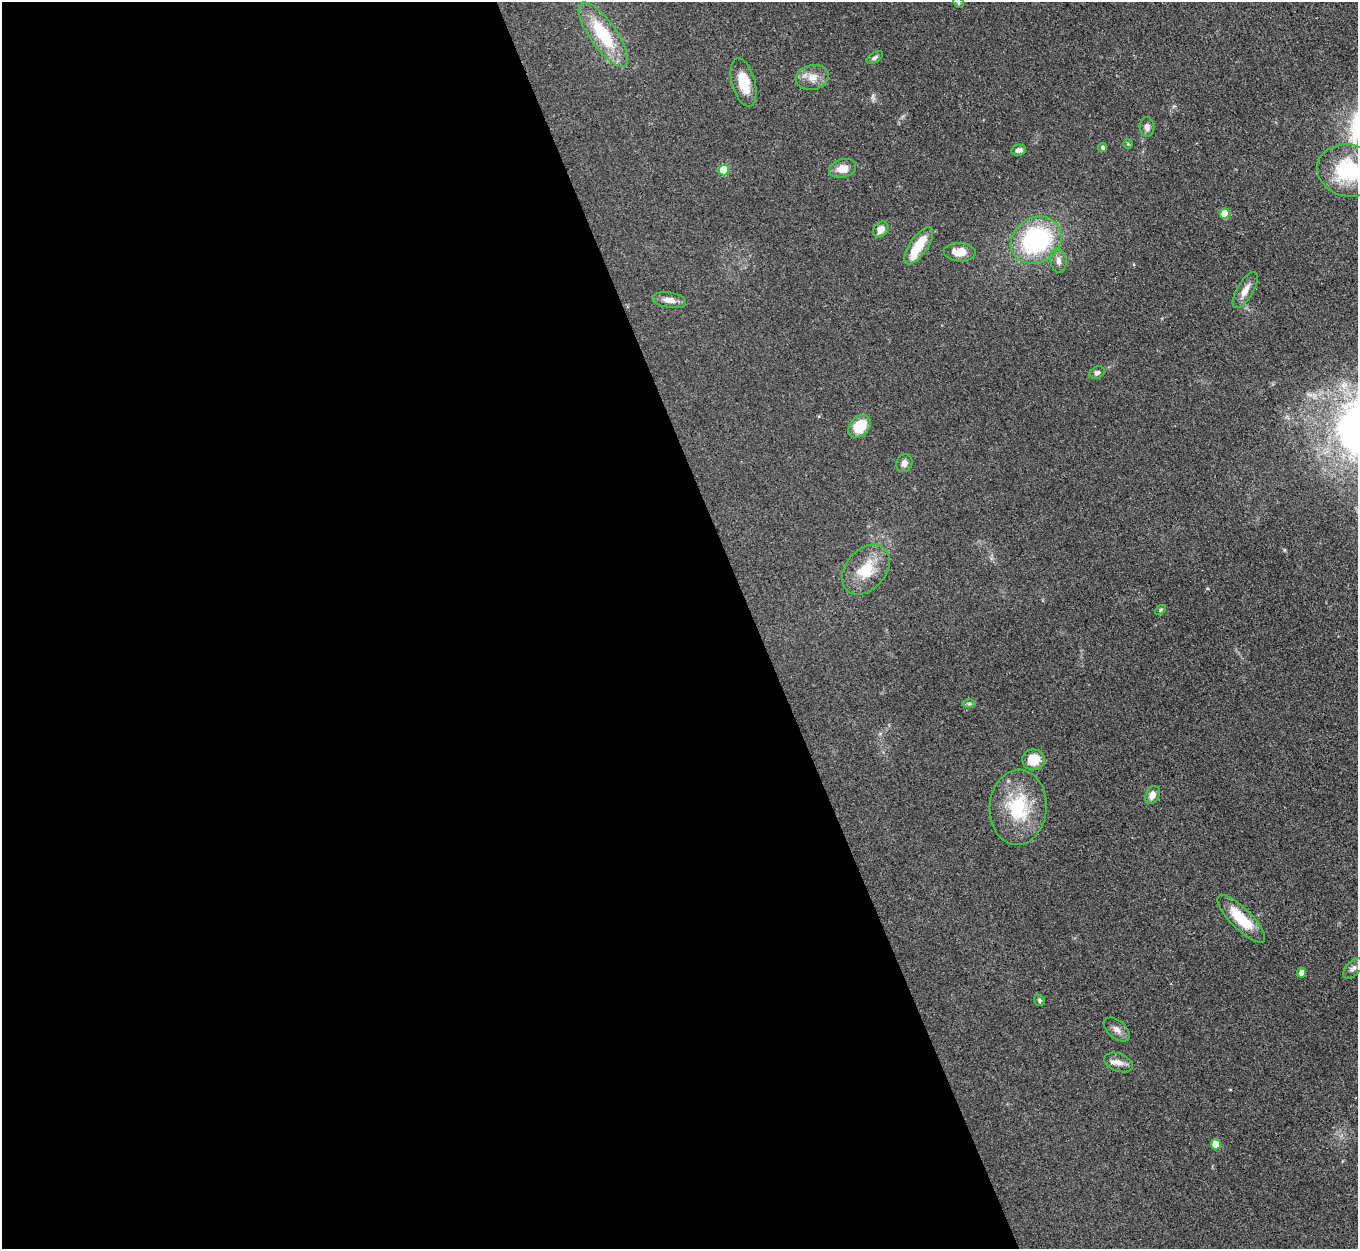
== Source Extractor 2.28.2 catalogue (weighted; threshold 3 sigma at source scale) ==
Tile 9 of 4 x 4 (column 1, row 3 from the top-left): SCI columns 3-1358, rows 1523-2769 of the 5427 x 5413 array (HDU 1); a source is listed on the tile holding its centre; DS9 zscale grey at full resolution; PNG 1360 x 1251 px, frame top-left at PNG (2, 2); each listed source drawn as its Kron ellipse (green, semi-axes under 4 px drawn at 4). Shown black and unused: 56% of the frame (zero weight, under 3 of 4 exposures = <1% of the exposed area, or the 3 px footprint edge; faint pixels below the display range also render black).
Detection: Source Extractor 2.28.2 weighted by HDU 2 'WHT'; one run over the whole footprint, this tile lists its part. Background 0.0823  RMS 0.0061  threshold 0.0273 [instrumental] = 3 sigma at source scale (4.5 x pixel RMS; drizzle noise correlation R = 1.50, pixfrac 1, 0.05/0.05 arcsec/px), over >= 5 px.
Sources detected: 37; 1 inside a brighter object's white glare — neither listed nor drawn; the other 36 listed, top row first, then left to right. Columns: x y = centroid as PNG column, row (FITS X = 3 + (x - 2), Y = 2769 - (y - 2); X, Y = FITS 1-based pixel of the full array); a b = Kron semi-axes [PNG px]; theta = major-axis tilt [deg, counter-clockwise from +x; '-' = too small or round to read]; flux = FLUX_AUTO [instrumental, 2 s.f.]
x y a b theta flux
958 2 6 4 -44 0.88
603 34 38 13 -55 33
875 57 9 5 33 1.4
812 77 16 12 12 7
744 82 25 11 -75 13
1147 127 10 7 -89 2.7
1128 144 5 5 - 0.69
1103 147 4 4 - 1.2
1019 150 7 5 11 2.4
843 168 14 9 14 6.8
724 170 5 5 - 18
1348 170 31 26 -14 43
1225 214 5 5 - 13
881 229 9 7 49 5.3
1036 240 26 22 31 79
919 246 22 9 55 16
960 252 16 9 -3 7.6
1058 261 12 8 -83 3.3
1245 290 20 8 59 5.4
669 300 17 7 -9 4.6
1097 373 8 6 29 1.5
860 426 13 9 46 16
904 463 9 8 - 2.9
866 570 28 20 50 19
1160 610 6 4 38 0.78
969 704 7 4 0 0.99
1033 760 11 10 - 13
1152 795 9 6 64 4.2
1018 807 38 28 87 38
1241 919 32 10 -45 20
1353 968 12 7 44 3
1301 973 5 4 - 5
1039 1000 6 5 - 1.1
1117 1029 15 9 -40 3.5
1119 1062 15 8 -21 4.6
1216 1144 5 5 - 9.2
Isophote crosses this tile's border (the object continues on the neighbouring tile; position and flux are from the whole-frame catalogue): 2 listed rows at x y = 958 2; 1348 170